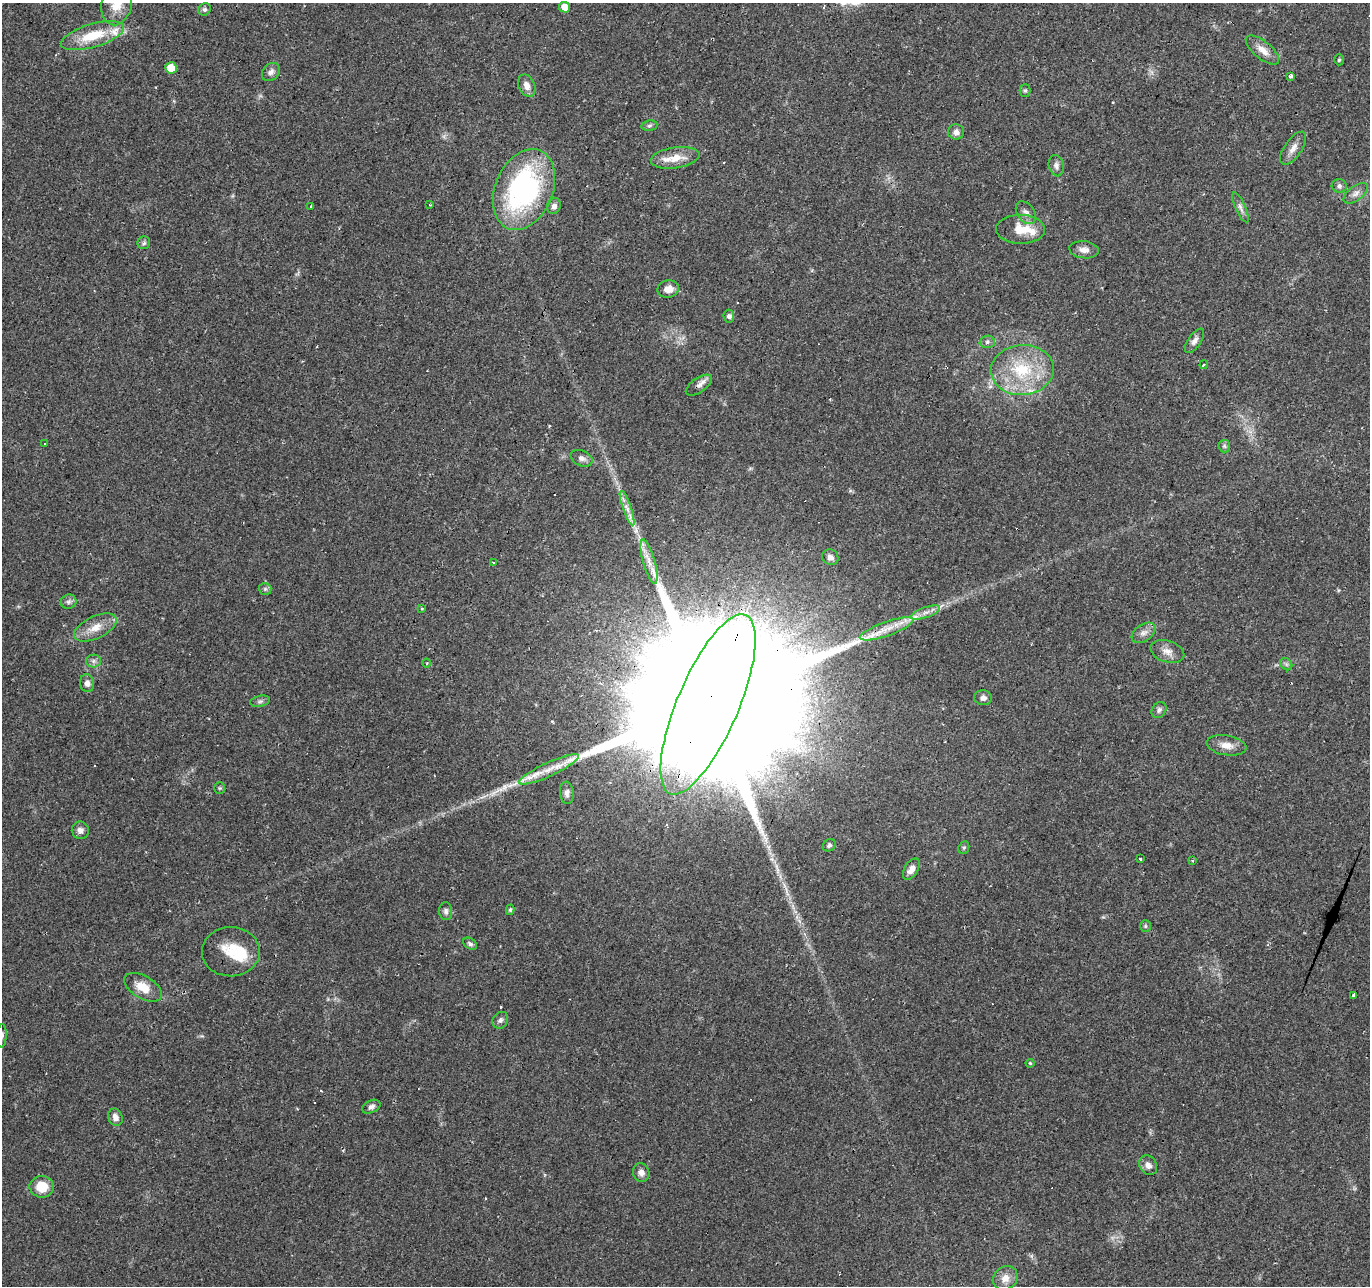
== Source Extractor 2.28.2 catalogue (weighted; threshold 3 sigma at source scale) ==
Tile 10 of 4 x 4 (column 2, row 3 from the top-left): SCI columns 1369-2736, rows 1492-2775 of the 5474 x 5616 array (HDU 1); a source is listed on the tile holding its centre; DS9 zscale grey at full resolution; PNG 1372 x 1288 px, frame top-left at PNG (2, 3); each listed source drawn as its Kron ellipse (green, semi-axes under 4 px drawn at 4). Shown black and unused: <1% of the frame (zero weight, under 2 of 3 exposures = <1% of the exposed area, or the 3 px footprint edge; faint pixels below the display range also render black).
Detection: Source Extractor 2.28.2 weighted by HDU 2 'WHT'; one run over the whole footprint, this tile lists its part. Background 0.066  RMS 0.0056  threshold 0.025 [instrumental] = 3 sigma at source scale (4.5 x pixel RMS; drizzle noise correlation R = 1.50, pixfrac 1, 0.0396/0.0396 arcsec/px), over >= 5 px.
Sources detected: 104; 1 inside a brighter object's white glare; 12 cosmic-ray / hot-pixel residue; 1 long thin detection or spike segment (spike, bleed or trail) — neither listed nor drawn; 7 inside a brighter listed object's ellipse — not listed separately; the other 83 listed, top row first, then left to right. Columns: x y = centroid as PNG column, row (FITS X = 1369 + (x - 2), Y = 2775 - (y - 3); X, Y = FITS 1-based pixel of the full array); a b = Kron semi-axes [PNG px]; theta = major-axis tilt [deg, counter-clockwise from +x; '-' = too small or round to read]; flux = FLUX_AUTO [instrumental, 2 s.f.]
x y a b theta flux
117 3 22 15 78 10
564 7 5 5 - 6.1
205 9 6 6 - 1.3
93 36 33 11 17 19
1262 50 20 8 -39 6
1339 60 5 5 - 0.86
171 68 6 5 - 9.4
271 72 10 8 47 2.6
1291 76 4 4 - 1.8
527 86 11 8 -66 4
1025 90 6 5 - 0.95
649 126 8 5 7 1.1
956 132 8 7 - 2.8
1293 148 19 8 55 4.4
675 158 24 10 8 9
1056 166 11 7 -76 2.4
1339 186 7 7 - 1.7
524 189 42 28 67 110
1356 193 14 7 36 3.2
430 205 2 2 - 0.6
554 206 8 6 71 2.6
311 207 3 3 - 0.58
1240 207 16 5 -66 2.3
1026 213 13 8 -54 3.1
1021 229 24 14 -1 12
144 243 6 6 - 1.2
1084 250 15 8 -6 3.9
668 289 11 8 12 4.8
729 316 6 5 - 1.5
1194 341 14 6 55 2.7
987 342 7 6 - 1.5
1204 364 4 3 - 0.86
1022 370 31 25 4 34
699 385 15 7 35 3
45 444 3 3 - 14
1224 446 6 6 - 1.2
582 458 11 7 -23 2.5
627 508 18 4 -71 3.9
830 557 8 7 - 2.3
494 562 3 3 - 1.5
649 562 23 6 -74 5.7
265 589 6 6 - 1.1
69 602 8 7 - 1.7
421 608 3 3 - 5.3
925 612 15 5 20 3.4
95 628 23 11 26 8.5
887 629 28 7 19 8.8
1143 633 13 8 35 3.3
1167 651 17 10 -18 4.8
93 661 7 6 - 1.8
427 663 4 3 - 0.44
1286 664 7 5 -45 1.2
87 683 9 7 -80 2.8
983 698 9 7 1 2.4
260 701 10 5 13 1.5
708 704 97 30 67 94000
1159 710 8 6 53 1.7
1226 745 20 9 -9 5.8
549 769 33 7 25 8.9
220 788 5 5 - 0.83
567 793 11 7 -83 2.3
80 830 9 8 - 2.6
829 845 7 5 39 1.2
964 848 7 5 69 0.9
1140 859 3 2 - 0.99
1192 860 3 3 - 0.9
911 869 12 6 58 4
510 910 5 4 - 0.76
446 911 9 6 -86 1.7
1145 926 6 5 - 0.92
470 944 8 5 -32 1.4
231 952 29 24 1 18
143 987 21 11 -31 9.2
1353 995 4 3 - 7.6
500 1020 9 7 56 1.8
2 1036 12 5 86 2
1030 1063 4 4 - 0.72
371 1107 10 6 25 1.9
115 1117 9 7 -66 3.4
1148 1165 10 8 -59 2.9
641 1172 9 8 - 3.1
42 1187 12 10 0 11
1005 1278 13 11 40 5.5
Overlapping masked pixels (flux is a lower limit): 2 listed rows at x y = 524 189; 708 704
Isophote crosses this tile's border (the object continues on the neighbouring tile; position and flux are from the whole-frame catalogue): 2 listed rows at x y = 117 3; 2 1036